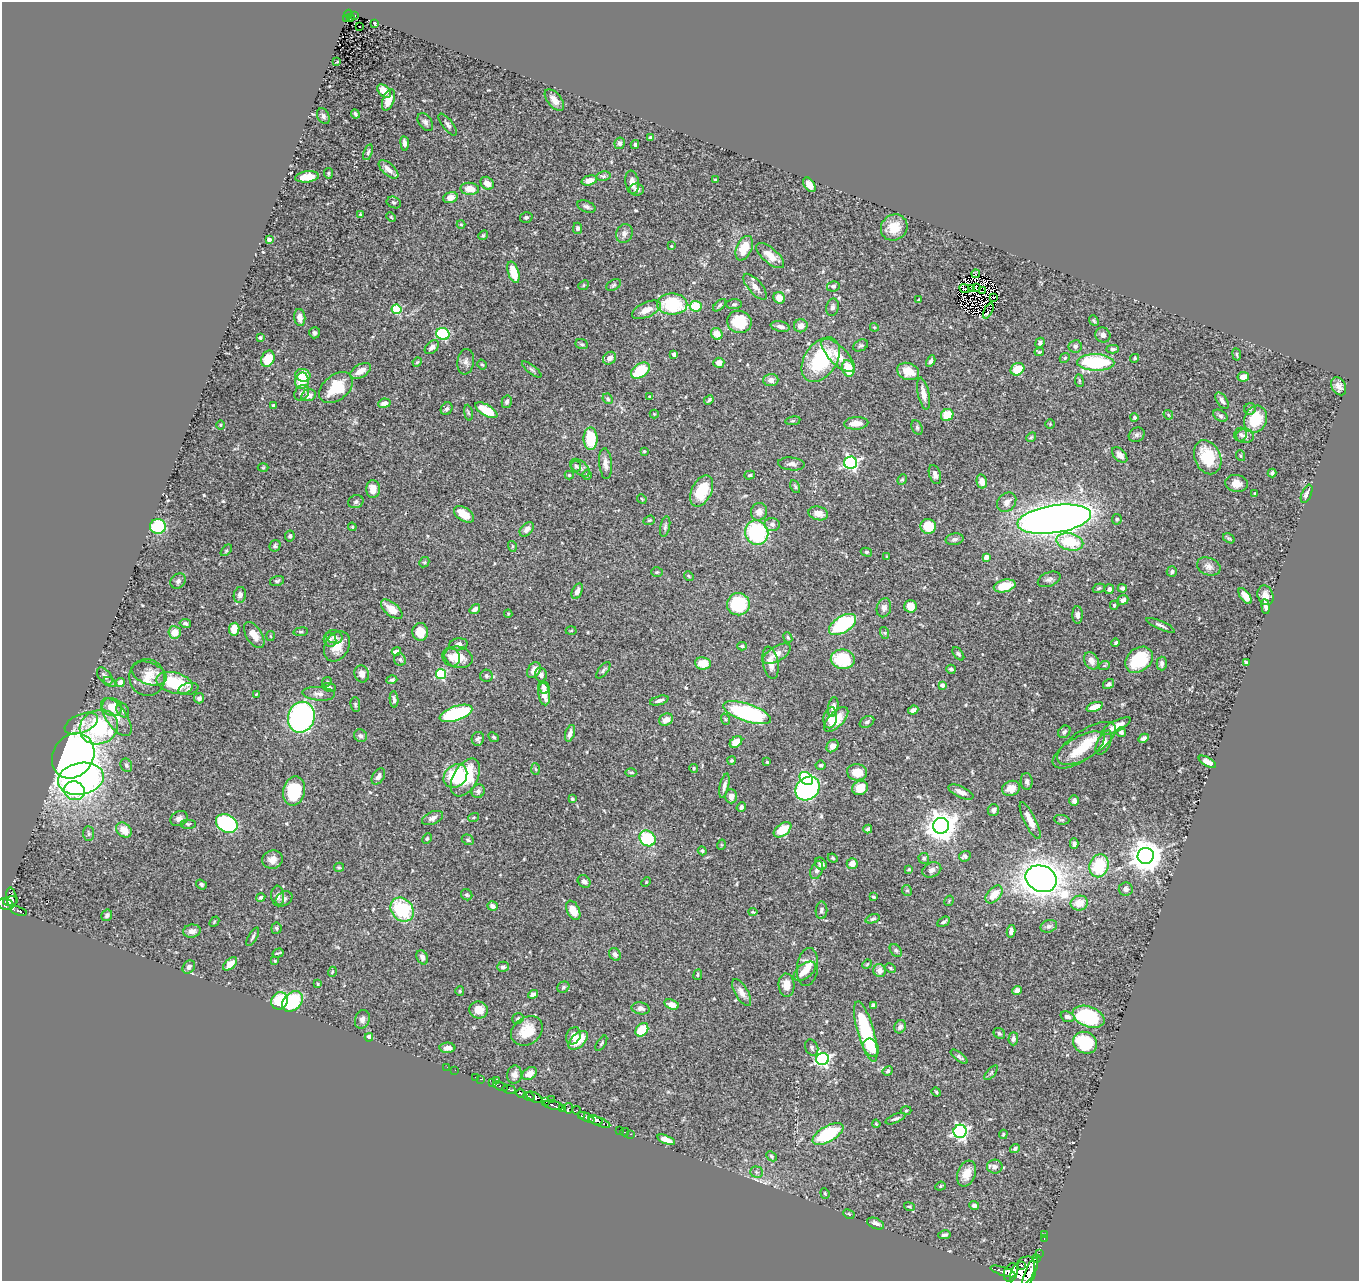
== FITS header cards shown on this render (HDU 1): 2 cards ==
NAXIS1  =                 1357
NAXIS2  =                 1279

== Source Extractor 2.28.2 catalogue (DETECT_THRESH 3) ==
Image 1357 x 1279 px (HDU 1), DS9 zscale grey, 1 PNG px = 1 image px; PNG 1361 x 1283 px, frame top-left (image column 1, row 1279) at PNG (2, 2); each listed source drawn as its Kron ellipse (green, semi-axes under 4 px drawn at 4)
Background 0.484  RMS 0.024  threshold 0.0719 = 3 sigma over >= 5 px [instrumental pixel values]
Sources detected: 540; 4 with non-positive FLUX_AUTO (blend fragments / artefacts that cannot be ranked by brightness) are neither listed nor drawn; of the other 536, the 500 brightest by FLUX_AUTO listed and drawn (36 fainter detections omitted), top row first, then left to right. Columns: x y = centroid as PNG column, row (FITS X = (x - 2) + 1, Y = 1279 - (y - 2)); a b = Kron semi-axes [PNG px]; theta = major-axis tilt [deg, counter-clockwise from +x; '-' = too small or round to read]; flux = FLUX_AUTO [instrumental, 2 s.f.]
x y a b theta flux
349 14 4 4 - 33
355 15 3 3 - 17
350 17 3 2 - 9.3
346 18 3 3 - 8.4
375 24 4 2 - 1.7
359 27 2 2 - 2.1
337 62 3 2 - 1.5
384 91 8 5 -42 15
388 100 11 5 69 19
554 100 13 7 -51 12
355 114 4 3 - 2.9
323 116 8 6 -65 4.3
425 122 10 6 -56 5.5
448 125 13 5 -52 5
651 138 4 3 - 3.7
405 143 7 4 -82 6.4
620 143 6 5 - 4.9
635 145 4 3 - 2.6
368 152 8 4 71 3
388 169 12 6 -42 12
328 173 5 3 - 2
603 176 7 4 7 3
307 177 12 5 6 27
589 180 8 5 16 12
715 180 3 3 - 2
632 182 12 6 -82 12
487 183 7 6 - 12
809 185 8 5 -55 12
470 189 9 6 -5 21
637 189 7 6 - 4.8
450 198 7 5 15 11
394 202 7 5 -21 3.9
586 207 9 5 -23 4.8
360 214 4 2 - 1.8
391 217 5 3 - 1.7
526 217 6 5 - 3.7
461 224 4 4 - 1.9
894 227 14 12 43 28
578 228 5 4 - 4.1
624 233 9 8 - 6.8
483 235 5 4 - 2
269 239 4 3 - 9.4
671 246 4 3 - 1.6
744 248 13 7 66 32
770 256 17 7 -41 20
513 272 11 5 -72 25
976 274 4 2 - 2.3
583 285 5 4 - 2.1
614 285 8 5 27 3
833 286 6 5 - 4.1
755 287 16 7 -49 9.8
964 288 5 2 - 1.6
971 288 2 2 - 2
976 288 4 2 - 3.2
982 291 3 2 - 1.9
994 297 3 2 - 3.3
779 298 6 5 - 16
919 300 4 2 - 2
672 304 15 10 -1 110
734 304 8 5 1 2.8
720 305 8 4 43 2.5
696 306 6 5 - 44
832 307 9 6 75 4.5
396 309 5 5 - 87
646 310 15 7 24 19
988 311 8 2 64 1.4
300 317 9 5 -82 9.9
1094 320 6 4 -50 2.5
739 322 12 11 - 60
780 326 9 5 -12 7
801 326 7 6 - 11
874 327 4 3 - 1.5
315 333 5 5 - 4.1
443 334 7 6 - 100
717 334 6 5 - 19
1103 335 8 7 - 6
260 338 4 3 - 2.7
1040 343 5 4 - 3.5
582 344 6 4 -20 2.6
861 345 8 5 28 3.2
1075 346 7 6 - 4.4
432 347 8 5 43 7
1113 349 6 4 -1 2.8
1039 352 5 3 - 1.9
674 354 4 4 - 4.9
1237 354 6 3 -81 1.8
838 355 21 9 -45 27
610 358 7 6 - 8.4
1065 358 5 4 - 2.2
1135 358 4 4 - 2.5
268 359 8 6 64 32
821 360 24 16 56 120
931 361 6 4 61 4.3
417 362 5 4 - 2
466 362 13 8 82 7.6
1096 362 18 8 -2 120
719 363 5 5 - 11
482 365 5 3 - 1.8
848 368 8 6 -73 39
532 369 12 4 -38 3.6
1017 369 7 6 - 32
640 370 10 6 36 61
360 371 12 6 30 16
908 371 11 8 -19 25
303 375 8 6 -13 34
1243 377 6 5 - 13
771 380 7 6 - 9.3
302 381 8 7 - 35
1079 381 6 3 -82 1.8
1339 386 9 7 -62 9.4
336 388 19 12 39 51
302 393 8 6 51 5.3
923 394 16 5 -78 13
309 395 7 6 - 8.9
650 396 3 2 - 1.5
608 399 5 4 - 2.7
709 400 5 3 - 2.6
1222 401 9 5 -55 6
507 402 6 5 - 3.8
384 403 6 4 8 9.7
274 405 4 3 - 3.1
447 409 7 5 57 4.2
1250 409 6 5 - 3.5
486 410 12 5 -31 43
468 413 8 4 -80 2.4
654 414 4 4 - 1.6
947 415 6 5 - 28
1168 415 5 3 - 1.5
1220 416 8 5 -31 4.2
1134 417 4 4 - 2.6
1256 419 14 11 70 50
793 421 8 4 8 2.1
856 423 12 6 4 17
1050 424 4 4 - 1.5
221 425 5 3 - 1.6
917 427 8 5 -64 3.4
1241 434 7 6 - 4
1137 435 8 7 - 4.7
1245 436 9 7 -3 6.4
1031 437 5 4 - 2.1
590 439 11 7 -89 56
644 451 3 2 - 1.5
1120 455 9 5 -47 11
1241 456 5 3 - 1.7
1208 457 18 13 -67 57
605 463 15 6 -85 9.4
851 463 6 6 - 350
791 464 13 6 -5 6.8
576 466 5 5 - 3
263 468 5 3 - 1.5
580 468 11 6 -39 5.9
1272 473 4 3 - 3.6
569 475 4 4 - 2.3
587 475 5 5 - 2.3
750 475 5 4 - 2.3
935 475 10 5 -71 7.1
902 479 5 4 - 2.3
982 481 7 5 -77 14
1236 483 11 8 -7 14
795 487 7 4 -64 2.6
373 489 9 7 90 15
702 491 16 10 63 51
1255 493 3 3 - 1.9
1307 494 10 5 67 6.1
642 499 5 4 - 1.8
356 502 8 6 22 4.4
1007 502 11 8 46 9.2
759 512 9 8 - 9.4
818 513 10 6 -14 14
464 514 11 6 -33 25
1054 519 37 14 8 2100
1117 519 5 5 - 2.6
649 520 6 4 20 2.1
772 524 8 6 -5 5.4
158 526 8 7 - 78
928 526 8 7 - 45
352 527 4 3 - 1.7
665 527 10 5 78 3.7
527 529 8 5 45 7.9
757 533 12 11 - 150
290 536 5 4 - 3.4
1229 538 6 4 -29 2.3
955 539 9 5 11 4.3
1070 542 13 8 -13 61
275 546 6 5 - 3
512 546 5 3 - 1.8
226 550 7 4 45 2
866 552 6 4 -15 2.5
887 557 3 2 - 1.5
986 557 4 4 - 16
424 562 5 4 - 2.3
1209 566 12 8 -21 9.7
1172 571 5 5 - 3.7
657 572 6 5 - 2.3
689 576 5 4 - 2.2
1049 579 12 7 22 5.6
178 581 8 7 - 5.2
277 581 7 5 15 2.6
1005 586 11 6 14 39
1099 588 6 4 20 2.6
1122 588 5 4 - 3.4
1109 589 5 5 - 5.4
577 591 8 5 66 7.4
240 595 8 6 79 7
1265 595 10 7 -70 11
1245 596 9 4 -54 13
1123 600 5 4 - 6.1
738 604 11 11 - 89
1114 605 4 4 - 2
911 606 6 6 - 18
1266 606 7 3 -83 6.1
884 608 9 7 75 7.9
392 609 13 6 -40 20
475 609 6 4 36 7.7
508 614 4 4 - 1.5
1078 615 9 5 -89 6.3
185 623 6 4 -11 3.8
843 624 15 8 32 130
1161 625 16 4 -24 5.5
234 629 6 5 - 22
571 630 5 3 - 1.7
175 632 6 6 - 23
301 632 7 3 8 2.3
420 632 9 8 - 23
885 633 6 4 -71 2
254 635 14 7 -58 18
270 636 5 3 - 1.5
334 637 8 6 -20 6.1
788 637 5 4 - 2.4
330 640 7 6 - 4.4
1116 643 4 3 - 3
459 644 9 6 8 5.7
337 646 16 12 61 25
742 646 5 3 - 2.5
396 651 5 4 - 6.6
777 654 15 7 31 17
958 654 7 4 -52 3.2
451 657 9 8 - 10
458 657 14 10 -14 29
843 659 12 9 -8 65
400 660 6 5 - 3.4
1139 660 15 11 38 76
1091 661 9 7 -58 9.9
1246 662 4 3 - 3.5
703 663 8 6 -6 24
770 663 16 7 -78 16
1162 664 7 5 -90 5
1104 666 6 3 19 1.8
951 669 5 4 - 3.5
534 670 8 6 55 11
603 670 10 4 53 3.5
149 674 18 11 -20 20
362 674 8 7 - 11
441 674 5 5 - 130
541 675 7 6 - 5.7
105 676 10 6 -50 6.1
486 676 6 6 - 3.3
147 678 18 17 - 26
392 680 5 4 - 3.4
110 682 7 4 -34 2.4
120 682 4 4 - 15
327 682 5 4 - 2.2
175 683 18 10 -15 82
1109 684 6 4 33 5.1
942 685 4 4 - 7.8
329 687 7 4 -13 3.5
544 687 6 5 - 5.4
188 689 10 6 13 4.7
256 694 4 3 - 1.5
319 694 16 7 -4 8.6
544 694 11 5 -83 16
199 698 5 5 - 5.1
394 699 8 4 -85 4.7
659 701 9 4 16 5.3
355 704 7 5 -84 2.7
112 707 10 9 - 25
833 707 10 5 79 8.5
1095 707 8 4 20 21
123 710 7 6 - 5.4
913 710 5 4 - 7.9
456 713 17 7 19 160
747 713 25 9 -18 200
116 717 22 10 -55 22
301 717 15 13 77 340
830 718 10 6 80 18
725 719 6 3 -71 2
836 719 15 7 47 29
666 720 7 5 28 13
867 722 8 5 29 3.4
81 724 17 9 23 14
1116 726 16 5 27 16
99 727 19 17 24 180
1064 732 7 5 46 3.3
1121 732 5 4 - 5
570 733 8 4 72 7.9
360 736 7 6 - 4.4
494 737 5 4 - 2.6
1143 738 5 4 - 5.2
478 739 7 6 - 4.1
736 742 7 5 40 23
1086 743 33 14 32 42
1104 743 13 6 65 10
832 746 7 5 51 8.7
1079 750 29 12 31 37
73 756 24 20 56 1100
731 760 4 4 - 1.9
767 762 3 3 - 1.6
1207 762 10 4 -30 17
126 765 7 5 -64 3.4
820 765 5 4 - 3.2
694 768 4 4 - 2.3
535 769 6 4 -85 2
631 772 6 4 0 2.2
857 772 10 8 -5 23
378 776 9 5 57 7.7
455 776 13 10 45 71
465 778 21 12 60 79
806 778 7 5 -40 100
81 779 23 16 11 460
1027 781 8 6 -86 4.3
724 786 12 4 77 6.5
860 788 8 7 - 23
1011 788 9 7 20 18
807 789 13 11 42 400
75 791 10 9 - 67
294 791 15 11 78 80
478 791 7 6 - 5.7
961 792 13 5 -24 9.8
731 796 7 6 - 7.4
572 799 3 3 - 2.2
1074 801 5 4 - 7.4
741 807 5 4 - 3.6
993 810 6 5 - 4.7
474 817 5 3 - 1.9
432 818 11 6 23 6.5
179 819 9 7 28 6.5
1062 820 8 5 -6 2.7
1030 821 20 5 -64 20
227 823 11 8 -29 180
188 824 8 5 0 3
941 826 8 8 - 2300
868 829 4 3 - 4.2
124 830 9 6 -42 18
782 830 10 6 36 39
89 833 7 5 -86 3.1
648 838 8 7 - 91
427 839 6 4 64 2.3
468 840 6 5 - 3
1074 843 5 4 - 5.4
721 845 5 3 - 1.6
702 851 4 4 - 2.5
965 856 6 5 - 4.1
1146 856 8 8 - 2800
833 858 5 4 - 1.9
924 858 5 5 - 2.6
272 860 10 9 - 11
821 864 7 5 -51 6.1
852 864 5 5 - 12
1099 866 12 9 70 73
339 867 5 4 - 1.9
909 869 4 4 - 1.7
817 870 9 6 69 6.6
932 870 10 7 23 6.7
1041 879 16 13 -21 1700
584 881 7 5 -43 4.4
646 882 5 3 - 1.5
201 884 6 4 -36 3.2
1126 889 7 6 - 7
907 890 6 4 -67 2.6
994 894 10 6 48 23
467 895 6 5 - 2.9
278 896 10 6 -86 7.2
11 897 10 5 -80 200
261 897 4 4 - 6
873 897 3 3 - 1.8
284 899 9 7 33 5.7
10 901 8 4 11 190
949 901 5 3 - 1.5
1079 903 9 7 10 20
6 904 8 5 -19 160
493 906 5 4 - 7.6
402 910 13 10 -49 100
573 910 10 6 -65 21
821 910 9 6 88 4.5
18 911 8 3 -17 120
753 912 4 3 - 1.8
107 915 6 5 - 4
873 919 7 4 20 3.4
214 922 6 4 48 1.9
944 922 7 4 31 4.4
1049 926 8 6 19 4.4
276 928 6 5 - 3.4
192 931 9 6 9 9.2
1011 931 6 4 79 6.5
253 937 10 3 60 3.2
896 950 7 5 -49 3
278 953 6 2 19 1.9
615 954 7 5 -55 5.4
422 957 7 5 -64 5.7
275 961 4 4 - 2
230 964 8 5 41 16
867 964 5 4 - 1.7
189 967 7 5 49 6.6
503 967 6 5 - 4
808 967 19 10 83 20
890 968 6 4 -29 2.3
805 971 13 7 37 18
880 971 6 6 - 8.9
332 972 5 3 - 1.7
698 975 5 3 - 1.5
318 984 4 4 - 1.9
786 985 11 8 -86 17
563 987 6 5 - 2.9
1017 990 4 4 - 10
460 991 5 4 - 1.9
742 992 15 6 -59 10
533 994 5 4 - 5.6
280 1001 9 8 - 58
293 1001 12 8 45 88
672 1004 7 5 -19 12
873 1005 4 3 - 3.7
641 1008 9 6 -11 5.7
479 1010 9 8 - 20
1067 1017 7 5 -20 5.7
1089 1017 16 10 -20 130
362 1019 9 7 72 6.8
518 1019 6 5 - 2.8
900 1027 7 5 62 6.3
642 1030 7 5 52 42
527 1031 17 13 37 33
866 1032 31 8 -74 140
999 1033 6 5 - 3.1
573 1036 9 7 64 10
369 1037 4 4 - 31
1013 1039 6 5 - 3.8
578 1040 11 6 43 33
601 1043 9 3 58 2.4
1085 1043 12 10 -30 87
447 1048 8 5 -2 10
812 1048 8 6 -67 4.2
871 1048 9 7 -58 19
959 1057 10 4 -37 3.8
822 1059 6 6 - 350
447 1067 2 2 - 5.6
455 1070 2 2 - 3.3
888 1071 5 4 - 3.1
991 1073 9 4 49 3
529 1074 8 5 36 14
514 1075 9 7 84 8.4
475 1077 2 2 - 2.2
480 1079 2 2 - 5.5
496 1081 4 3 - 3.5
492 1083 2 2 - 4.7
500 1086 7 3 -21 56
509 1089 7 3 -12 230
936 1092 5 4 - 1.7
520 1093 4 3 - 270
529 1096 5 3 - 400
534 1097 9 4 -27 960
551 1100 3 2 - 21
546 1101 3 3 - 54
553 1105 10 4 -12 360
568 1108 5 5 - 64
562 1109 3 3 - 130
576 1110 4 3 - 100
906 1110 5 3 - 1.9
581 1116 3 3 - 100
587 1117 8 4 -26 480
895 1119 10 3 23 3.6
595 1120 7 4 -20 730
600 1122 11 3 -20 170
876 1124 4 3 - 1.6
619 1130 2 2 - 4.2
960 1131 6 6 - 360
625 1132 4 3 - 22
631 1134 4 3 - 11
828 1134 17 8 30 110
1003 1134 5 3 - 1.8
666 1140 9 4 -21 13
1015 1148 5 4 - 4
771 1156 6 4 -42 2.1
995 1167 8 7 - 6
756 1172 6 5 - 3.5
967 1174 13 9 69 20
940 1186 5 4 - 2.2
825 1193 5 4 - 2
974 1205 5 4 - 4.9
909 1207 5 4 - 2.3
849 1214 6 4 -25 2.1
876 1224 9 5 -23 7
944 1235 6 4 9 2.8
1044 1235 4 2 - 1.5
1044 1238 3 2 - 5.5
1039 1253 2 2 - 6.2
1036 1259 4 3 - 92
1021 1265 3 2 - 180
1003 1271 13 3 -18 870
1011 1272 10 6 67 1600
1022 1272 16 10 58 2900
1030 1274 17 5 67 1900
At the frame edge (FLAGS 8, measured only in part): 1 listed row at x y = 1030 1274
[36 fainter detections neither listed nor drawn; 4 non-positive-flux detections neither listed nor drawn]